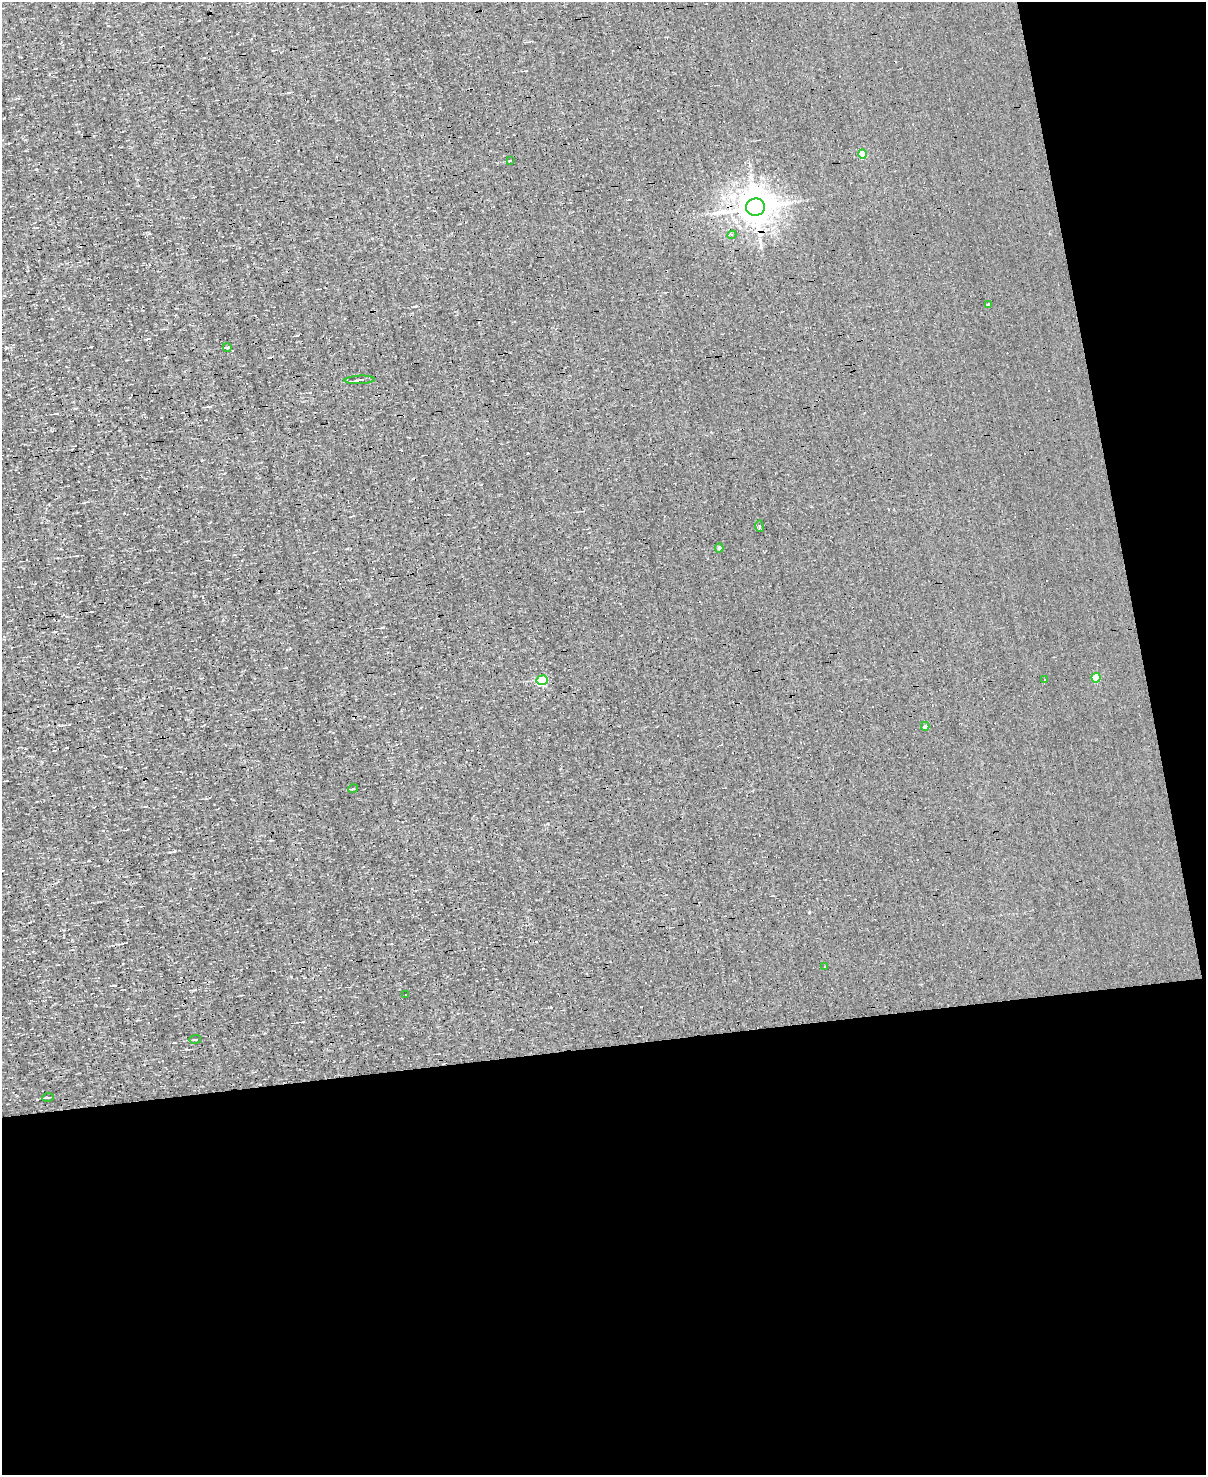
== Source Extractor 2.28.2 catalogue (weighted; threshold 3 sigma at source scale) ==
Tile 12 of 4 x 3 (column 4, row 3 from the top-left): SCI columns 3611-4814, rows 140-1612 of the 4814 x 4810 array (HDU 1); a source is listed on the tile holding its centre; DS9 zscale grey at full resolution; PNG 1208 x 1477 px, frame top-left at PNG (2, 2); each listed source drawn as its Kron ellipse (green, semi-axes under 4 px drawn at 4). Shown black and unused: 34% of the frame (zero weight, under 3 of 4 exposures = <1% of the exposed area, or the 3 px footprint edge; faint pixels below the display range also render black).
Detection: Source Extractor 2.28.2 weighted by HDU 2 'WHT'; one run over the whole footprint, this tile lists its part. Background -5.64e-04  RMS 0.04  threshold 0.181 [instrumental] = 3 sigma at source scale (4.5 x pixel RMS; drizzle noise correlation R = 1.50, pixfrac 1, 0.05/0.05 arcsec/px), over >= 5 px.
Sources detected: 26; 8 cosmic-ray / hot-pixel residue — neither listed nor drawn; the other 18 listed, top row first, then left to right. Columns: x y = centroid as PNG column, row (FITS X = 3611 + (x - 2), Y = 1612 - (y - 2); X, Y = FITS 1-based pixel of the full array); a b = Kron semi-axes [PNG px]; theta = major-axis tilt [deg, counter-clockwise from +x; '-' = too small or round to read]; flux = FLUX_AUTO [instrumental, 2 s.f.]
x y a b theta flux
862 154 4 4 - 130
511 161 3 3 - 89
755 207 9 8 - 7500
732 235 4 4 - 5.5
988 304 3 3 - 9.9
227 347 4 3 - 5.3
360 380 15 2 3 7.6
759 526 5 3 - 6.3
719 548 4 4 - 7.5
1096 678 5 4 - 85
1044 679 2 2 - 2.6
542 680 5 5 - 230
925 726 4 4 - 21
353 789 5 3 - 3.3
825 966 3 2 - 3.9
405 995 3 2 - 4.2
195 1039 6 3 9 3.9
48 1097 6 2 5 4.9
Overlapping masked pixels (flux is a lower limit): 1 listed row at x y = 755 207
Unlisted compact peaks at least as high as the median listed source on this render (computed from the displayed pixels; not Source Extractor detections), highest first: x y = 809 912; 149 233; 416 306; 174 851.